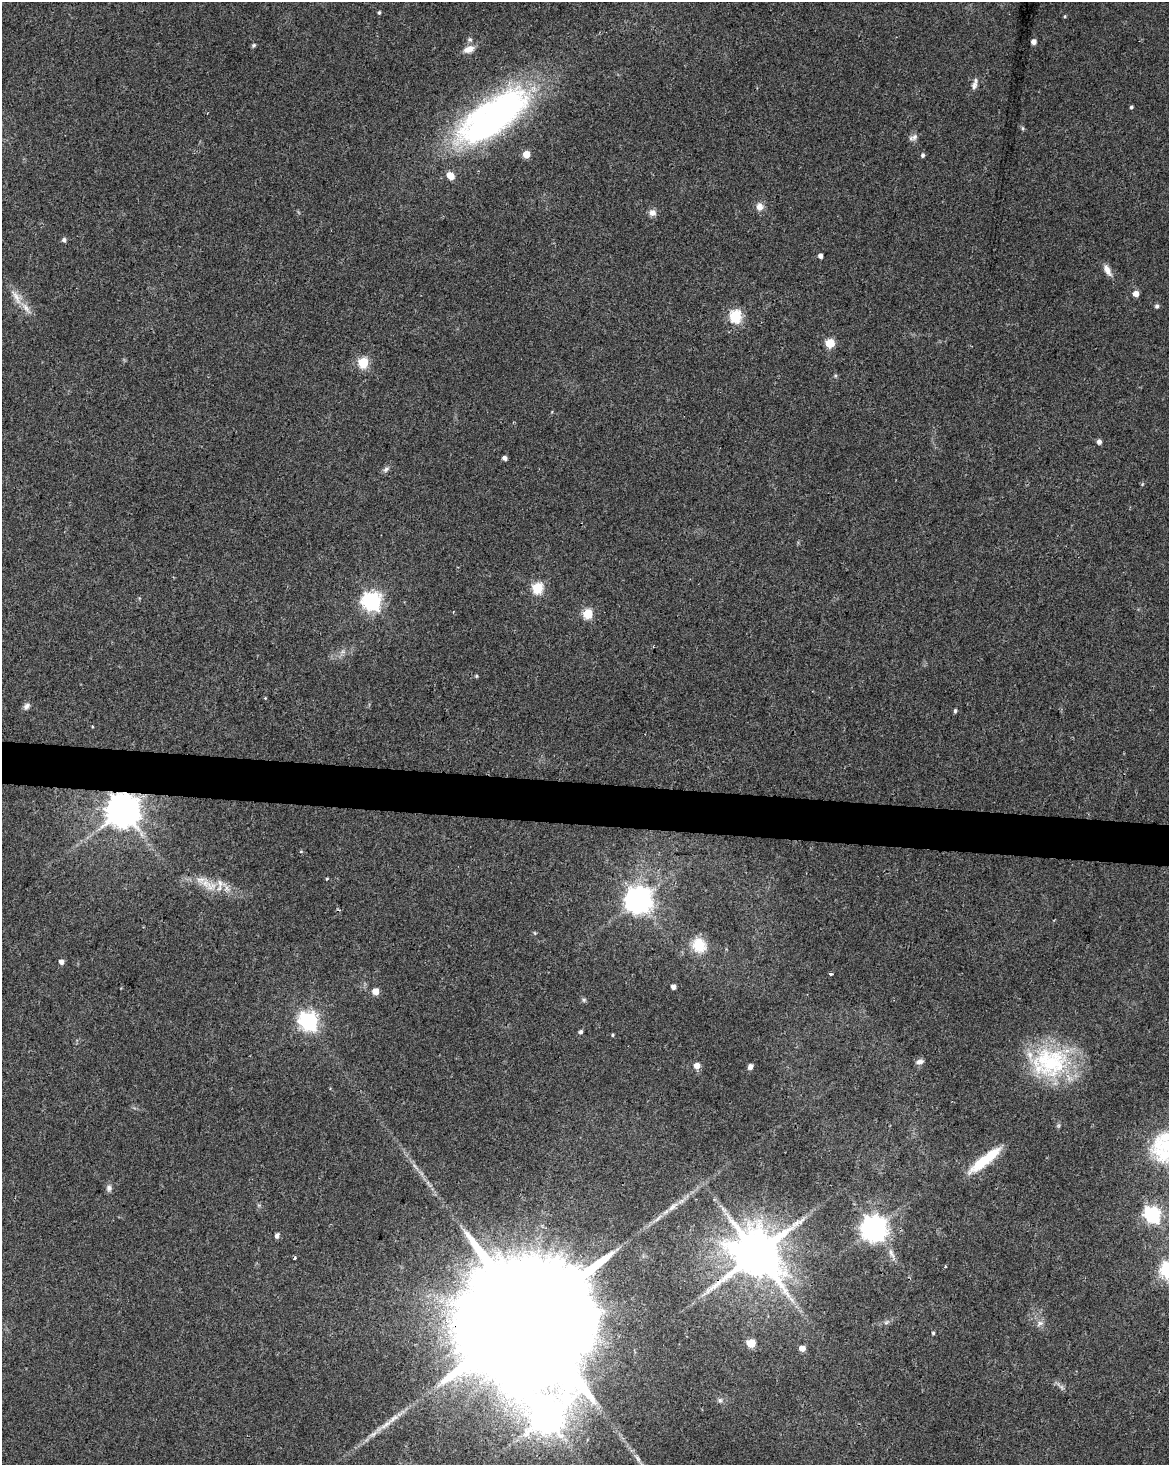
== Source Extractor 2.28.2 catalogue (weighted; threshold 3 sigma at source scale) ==
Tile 7 of 4 x 3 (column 3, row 2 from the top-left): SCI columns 2343-3509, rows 1748-3210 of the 4677 x 4900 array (HDU 1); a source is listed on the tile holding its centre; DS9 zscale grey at full resolution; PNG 1171 x 1467 px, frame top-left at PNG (2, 2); no overlay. Shown black and unused: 3% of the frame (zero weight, under 2 of 3 exposures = <1% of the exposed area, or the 3 px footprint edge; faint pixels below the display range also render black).
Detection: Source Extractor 2.28.2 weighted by HDU 2 'WHT'; one run over the whole footprint, this tile lists its part. Background 0.0368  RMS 0.0047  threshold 0.0212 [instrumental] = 3 sigma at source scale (4.5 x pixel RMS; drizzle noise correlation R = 1.50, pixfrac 1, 0.0396/0.0396 arcsec/px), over >= 5 px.
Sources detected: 83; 1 cosmic-ray / hot-pixel residue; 1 long thin detection or spike segment (spike, bleed or trail) — not listed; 4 inside a brighter listed object's ellipse — not listed separately; the other 77 listed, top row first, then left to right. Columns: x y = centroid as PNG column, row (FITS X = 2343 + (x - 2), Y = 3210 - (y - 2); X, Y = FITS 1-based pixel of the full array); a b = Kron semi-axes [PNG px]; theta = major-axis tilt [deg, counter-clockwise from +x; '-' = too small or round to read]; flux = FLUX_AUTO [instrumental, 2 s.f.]
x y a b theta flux
379 13 4 3 - 0.69
1065 16 5 3 - 0.43
470 39 7 5 -2 0.92
1034 42 4 4 - 2.6
254 45 5 4 - 0.85
469 49 14 8 19 4.2
974 85 12 7 71 2.1
1131 107 4 4 - 0.74
492 117 96 36 35 160
1023 128 6 4 -89 0.67
914 137 11 7 36 1.9
526 154 5 5 - 9.2
923 155 5 5 - 0.97
760 207 10 9 - 3.3
652 213 9 8 - 2.5
64 240 5 5 - 1.3
820 256 4 4 - 1.8
1107 270 16 7 -60 3.5
1136 294 5 5 - 4.6
17 298 21 8 -62 5.3
1157 306 5 5 - 1.2
736 316 6 6 - 56
830 343 5 5 - 21
363 362 5 5 - 31
835 376 5 4 - 0.62
1099 442 5 5 - 1.9
505 458 4 4 - 2.1
386 469 9 6 45 1.4
1142 484 5 4 - 0.52
537 588 6 5 - 39
372 601 7 7 - 200
588 613 5 5 - 29
476 676 4 4 - 0.58
265 698 4 4 - 0.38
27 706 9 6 46 1.7
955 711 5 4 - 0.78
123 811 10 9 - 1200
327 879 4 3 - 0.4
206 883 20 11 -42 7.1
226 888 9 7 -77 2.4
638 900 8 8 - 540
699 945 21 17 -65 11
61 962 5 5 - 2.1
830 974 4 3 - 2.1
673 987 4 4 - 2.5
375 991 5 5 - 5.9
584 1000 6 4 -71 0.79
308 1021 7 7 - 210
581 1032 5 4 - 1.1
613 1035 5 3 - 0.48
920 1062 9 6 9 1.9
1050 1062 51 40 9 51
697 1066 5 5 - 4
750 1066 6 5 - 1.9
1164 1148 46 36 29 44
982 1162 36 13 40 15
415 1166 12 3 -49 1.6
109 1188 8 7 - 1.8
672 1207 13 5 49 2.4
723 1210 12 5 -45 2
1152 1214 7 6 - 130
873 1229 8 8 - 530
277 1236 5 4 - 1.8
756 1254 14 13 - 2700
295 1258 4 3 - 0.66
529 1316 52 32 81 36000
886 1322 7 5 30 1.1
1040 1323 11 6 35 1.8
933 1333 4 4 - 0.61
751 1343 7 6 - 8.7
802 1348 5 4 - 4.4
1062 1387 7 4 -71 1
720 1400 7 6 - 1.2
547 1417 11 10 - 780
393 1419 25 7 37 5.4
373 1434 12 5 36 2.4
638 1459 12 4 -54 1.9
Overlapping masked pixels (flux is a lower limit): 3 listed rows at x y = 123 811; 756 1254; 529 1316
Isophote crosses this tile's border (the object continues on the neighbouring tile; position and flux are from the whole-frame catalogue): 1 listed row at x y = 1164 1148